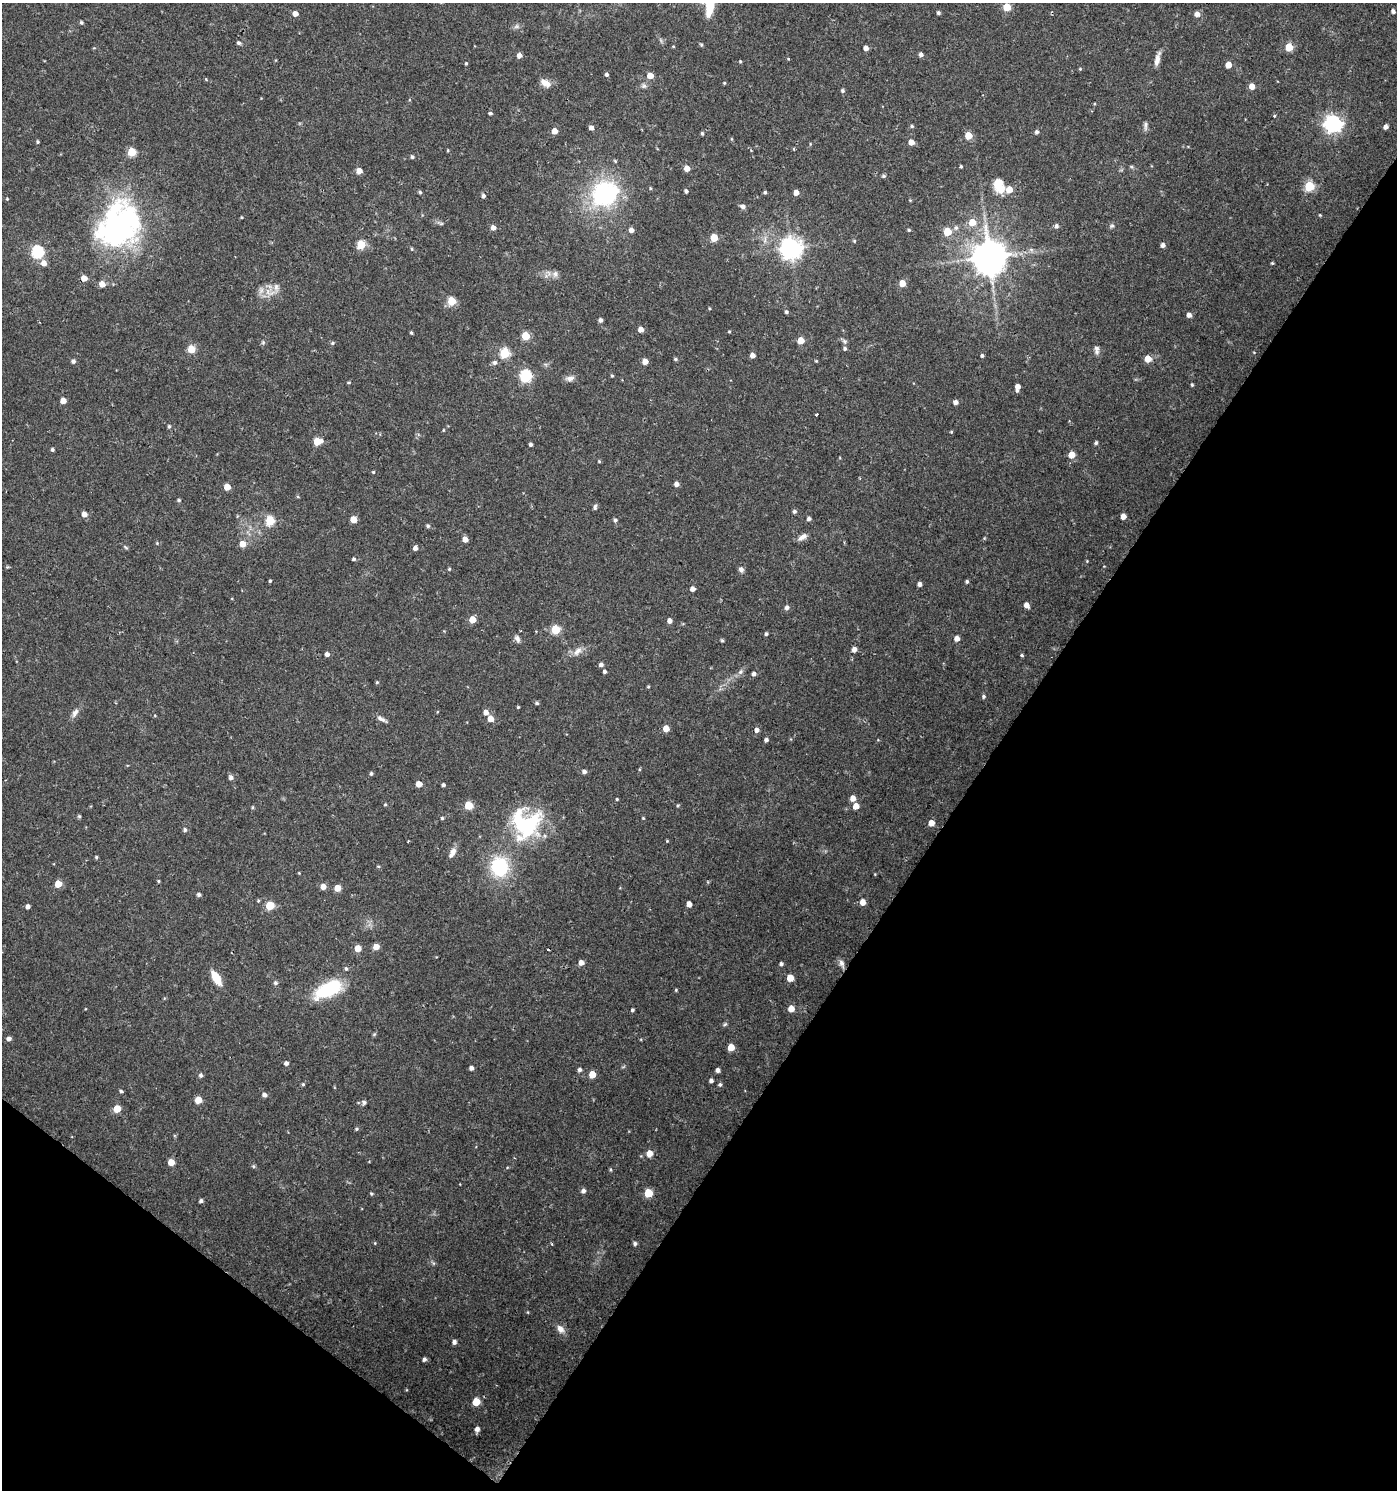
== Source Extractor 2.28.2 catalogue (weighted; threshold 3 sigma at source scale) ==
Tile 15 of 4 x 4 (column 3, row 4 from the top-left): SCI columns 2968-4362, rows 7-1494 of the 6003 x 5958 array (HDU 1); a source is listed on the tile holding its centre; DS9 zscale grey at full resolution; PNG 1399 x 1492 px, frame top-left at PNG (2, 3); no overlay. Shown black and unused: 34% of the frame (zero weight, under 2 of 3 exposures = <1% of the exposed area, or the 3 px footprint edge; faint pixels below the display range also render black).
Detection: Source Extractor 2.28.2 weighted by HDU 2 'WHT'; one run over the whole footprint, this tile lists its part. Background 0.0253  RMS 0.004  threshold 0.018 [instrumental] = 3 sigma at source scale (4.5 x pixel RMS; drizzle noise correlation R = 1.50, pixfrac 1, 0.0396/0.0396 arcsec/px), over >= 5 px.
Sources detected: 279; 4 inside a brighter object's white glare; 1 cosmic-ray / hot-pixel residue — not listed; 4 inside a brighter listed object's ellipse — not listed separately; the other 270 listed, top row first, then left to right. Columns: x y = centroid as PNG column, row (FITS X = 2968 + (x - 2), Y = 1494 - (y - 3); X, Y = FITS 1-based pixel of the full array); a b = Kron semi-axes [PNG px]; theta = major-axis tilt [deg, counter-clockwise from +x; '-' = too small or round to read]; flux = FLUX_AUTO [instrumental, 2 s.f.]
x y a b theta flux
710 6 22 8 80 9.4
1007 7 5 5 - 11
1393 11 4 4 - 1.3
938 13 4 3 - 0.84
295 14 5 5 - 2.5
1197 14 5 5 - 2.5
81 22 4 4 - 0.69
516 26 8 6 1 1.1
238 43 5 5 - 0.79
701 45 5 4 - 0.57
673 46 4 3 - 0.34
1289 47 5 5 - 12
866 48 4 4 - 2.1
921 54 4 4 - 1.4
519 55 5 5 - 2.2
1157 60 15 5 77 3
740 61 4 3 - 0.41
466 63 4 3 - 0.47
1228 65 5 4 - 4.5
1080 69 4 4 - 0.39
606 74 4 4 - 0.9
650 75 5 5 - 4.3
206 79 4 3 - 0.48
545 83 14 8 -32 3.2
724 83 4 4 - 0.4
644 86 7 7 - 1.1
1252 86 5 4 - 3.8
843 91 5 4 - 0.78
490 113 4 4 - 0.66
1274 115 3 3 - 1
1333 123 7 7 - 150
912 126 5 4 - 0.65
1145 126 12 5 -89 1.2
591 127 5 5 - 1.7
1385 127 4 4 - 1.8
554 131 5 4 - 4.1
1037 132 5 4 - 1
702 133 4 3 - 0.64
968 135 5 5 - 8.2
38 142 3 3 - 0.52
911 142 5 5 - 3.1
794 149 4 3 - 0.4
448 150 4 3 - 0.39
132 152 5 5 - 15
412 157 5 4 - 0.67
615 161 5 4 - 0.44
961 166 3 3 - 0.52
687 168 5 4 - 3.8
359 171 5 4 - 3.9
883 176 5 4 - 0.68
998 183 16 11 64 5.1
1309 186 5 5 - 25
650 188 4 4 - 0.41
1009 189 5 5 - 5.6
615 190 13 9 -82 8.5
686 191 4 3 - 1
420 192 4 4 - 0.62
765 192 4 4 - 0.6
796 192 4 4 - 2.9
603 193 11 10 - 87
483 196 5 4 - 1.1
7 199 4 3 - 0.35
910 200 4 3 - 0.34
743 206 6 5 - 1.6
1320 215 4 4 - 0.34
242 217 4 2 - 0.31
972 222 6 6 - 6.1
440 223 11 4 -25 0.91
1056 226 6 5 - 1.1
1112 226 7 5 41 0.79
493 228 5 5 - 2.2
956 228 7 6 - 1.2
117 230 63 47 78 91
631 230 5 4 - 2.1
909 230 4 4 - 0.52
947 231 5 5 - 11
714 238 5 5 - 10
854 241 5 4 - 0.44
361 245 5 5 - 15
1163 245 5 4 - 1.5
791 248 8 7 - 280
412 249 4 4 - 0.44
1031 250 6 6 - 0.91
38 252 6 6 - 50
989 257 10 9 - 990
44 263 6 6 - 2.9
1272 263 4 3 - 0.44
555 274 9 8 - 1.7
902 283 5 5 - 5.3
276 287 14 6 -87 2
268 292 13 8 -55 3.4
451 301 5 5 - 14
786 312 4 4 - 0.74
1189 315 5 4 - 1.9
600 320 4 4 - 1.4
641 329 5 5 - 2.4
729 332 4 3 - 0.36
411 333 4 3 - 0.55
525 336 5 5 - 13
801 340 5 5 - 6.3
844 341 8 6 -47 0.95
263 342 6 5 - 0.68
333 343 6 4 22 0.58
845 348 5 5 - 0.66
191 349 5 5 - 11
1097 350 13 6 -85 1.6
505 353 5 5 - 25
752 355 4 4 - 2.1
982 355 4 4 - 0.78
675 359 5 4 - 0.67
1148 359 5 5 - 6.4
73 361 5 5 - 1
645 361 4 4 - 3.7
495 362 6 6 - 1.2
525 376 6 5 - 45
612 376 4 4 - 0.45
570 378 12 7 5 1.8
1192 385 4 3 - 0.55
1017 387 7 4 78 2.9
63 401 5 4 - 4.1
955 402 4 4 - 2
817 415 3 3 - 4.4
169 426 5 4 - 0.69
443 430 5 3 - 0.33
951 432 4 3 - 0.35
317 441 6 5 - 8.7
1096 443 4 4 - 0.73
531 444 3 3 - 0.93
52 450 4 4 - 0.74
1071 455 5 5 - 5.6
599 461 4 4 - 0.42
373 472 4 3 - 0.39
677 484 5 4 - 1.8
227 487 5 4 - 5.2
298 497 5 3 - 0.36
179 500 5 4 - 0.56
595 507 8 4 86 0.91
794 511 4 4 - 0.93
84 514 5 4 - 2.7
1123 516 4 4 - 3.4
353 519 5 5 - 4.5
809 519 4 4 - 1.1
615 520 5 5 - 0.93
270 521 5 5 - 20
428 526 5 4 - 0.75
802 537 13 6 31 2.2
465 539 5 5 - 2.8
157 543 4 4 - 0.38
242 544 5 5 - 4.4
126 547 7 4 -37 0.59
415 548 5 4 - 1.6
354 559 4 4 - 0.76
1087 561 3 3 - 0.31
7 567 6 3 17 0.41
449 569 4 4 - 0.46
741 569 7 6 - 1.3
270 581 3 3 - 0.53
967 581 4 4 - 0.71
920 584 4 4 - 1.5
692 589 5 4 - 2
1026 605 5 4 - 2.5
787 607 5 5 - 1.4
472 619 5 5 - 7.7
669 621 5 4 - 2
555 629 5 5 - 16
766 634 4 3 - 0.68
957 638 5 4 - 2.5
517 639 10 6 -62 1.4
722 641 5 3 - 0.5
854 649 5 4 - 2.6
577 651 15 8 49 2.6
327 654 4 4 - 1.8
1022 655 4 3 - 0.58
601 665 5 4 - 1.2
605 671 4 4 - 0.91
741 672 9 6 42 1.3
754 674 5 4 - 1.2
377 682 4 4 - 0.45
648 687 4 4 - 0.45
983 696 5 4 - 0.74
537 703 4 4 - 0.74
518 707 3 3 - 0.39
486 712 5 5 - 2.4
75 713 12 6 62 2
490 718 5 5 - 3.8
382 719 14 5 -30 1.7
666 728 5 5 - 4.8
757 730 5 4 - 1.8
766 740 4 4 - 1.2
584 772 5 4 - 1.3
371 774 4 4 - 0.71
231 777 5 5 - 1.4
419 784 5 4 - 4.2
443 785 4 3 - 0.95
853 798 5 5 - 3.4
617 799 3 3 - 0.42
385 804 4 3 - 0.44
468 805 5 5 - 14
678 805 5 4 - 0.52
856 806 5 5 - 4.4
253 807 5 3 - 0.45
79 816 5 4 - 0.56
442 818 4 4 - 0.61
643 818 4 4 - 0.35
520 823 45 25 -54 27
931 823 5 4 - 4.4
185 830 5 5 - 0.86
667 841 4 3 - 0.35
452 852 14 6 62 2.6
96 857 4 4 - 0.52
378 866 5 3 - 0.39
500 867 21 18 -89 25
299 873 3 3 - 0.3
158 881 3 3 - 0.4
58 884 5 5 - 6.4
323 886 5 5 - 3.2
337 888 5 5 - 6.3
199 895 4 4 - 0.99
863 902 5 4 - 3.8
689 904 5 4 - 2.9
270 905 5 5 - 14
28 907 4 4 - 1.6
376 947 5 5 - 4.2
358 948 5 5 - 5.5
548 950 3 2 - 0.51
581 962 5 4 - 2.7
842 963 12 5 -71 1.5
781 964 4 4 - 1.1
346 968 5 5 - 0.77
216 978 17 7 -59 6.4
790 978 5 5 - 6.8
275 983 6 5 - 0.86
331 988 21 9 26 41
676 990 4 3 - 0.42
791 1008 5 5 - 4.7
632 1010 4 3 - 0.65
725 1024 7 4 45 0.63
9 1039 5 4 - 1.5
731 1047 5 5 - 7.2
286 1063 4 4 - 1.3
471 1068 4 4 - 1.4
579 1070 4 4 - 1.2
718 1070 4 4 - 1.5
592 1074 5 5 - 6.8
201 1075 5 4 - 1
711 1080 4 4 - 1.2
303 1084 4 4 - 0.59
720 1084 5 5 - 0.76
121 1091 5 4 - 0.71
264 1095 5 4 - 1.4
198 1100 5 5 - 6.9
364 1103 5 5 - 1
117 1109 5 5 - 8.5
357 1129 5 4 - 0.58
649 1153 5 5 - 4.9
171 1162 5 5 - 5.1
253 1166 5 5 - 0.61
610 1169 5 3 - 0.44
583 1191 5 5 - 1.3
371 1193 4 4 - 0.45
648 1193 5 5 - 12
201 1201 4 3 - 1
552 1244 5 3 - 0.39
635 1244 5 5 - 0.91
433 1263 6 4 -71 0.58
560 1329 11 8 -53 2.5
454 1342 5 4 - 1.3
424 1359 4 4 - 1.1
476 1402 5 5 - 10
477 1429 5 4 - 1.9
Isophote crosses this tile's border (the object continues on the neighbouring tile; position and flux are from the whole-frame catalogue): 1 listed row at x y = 710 6